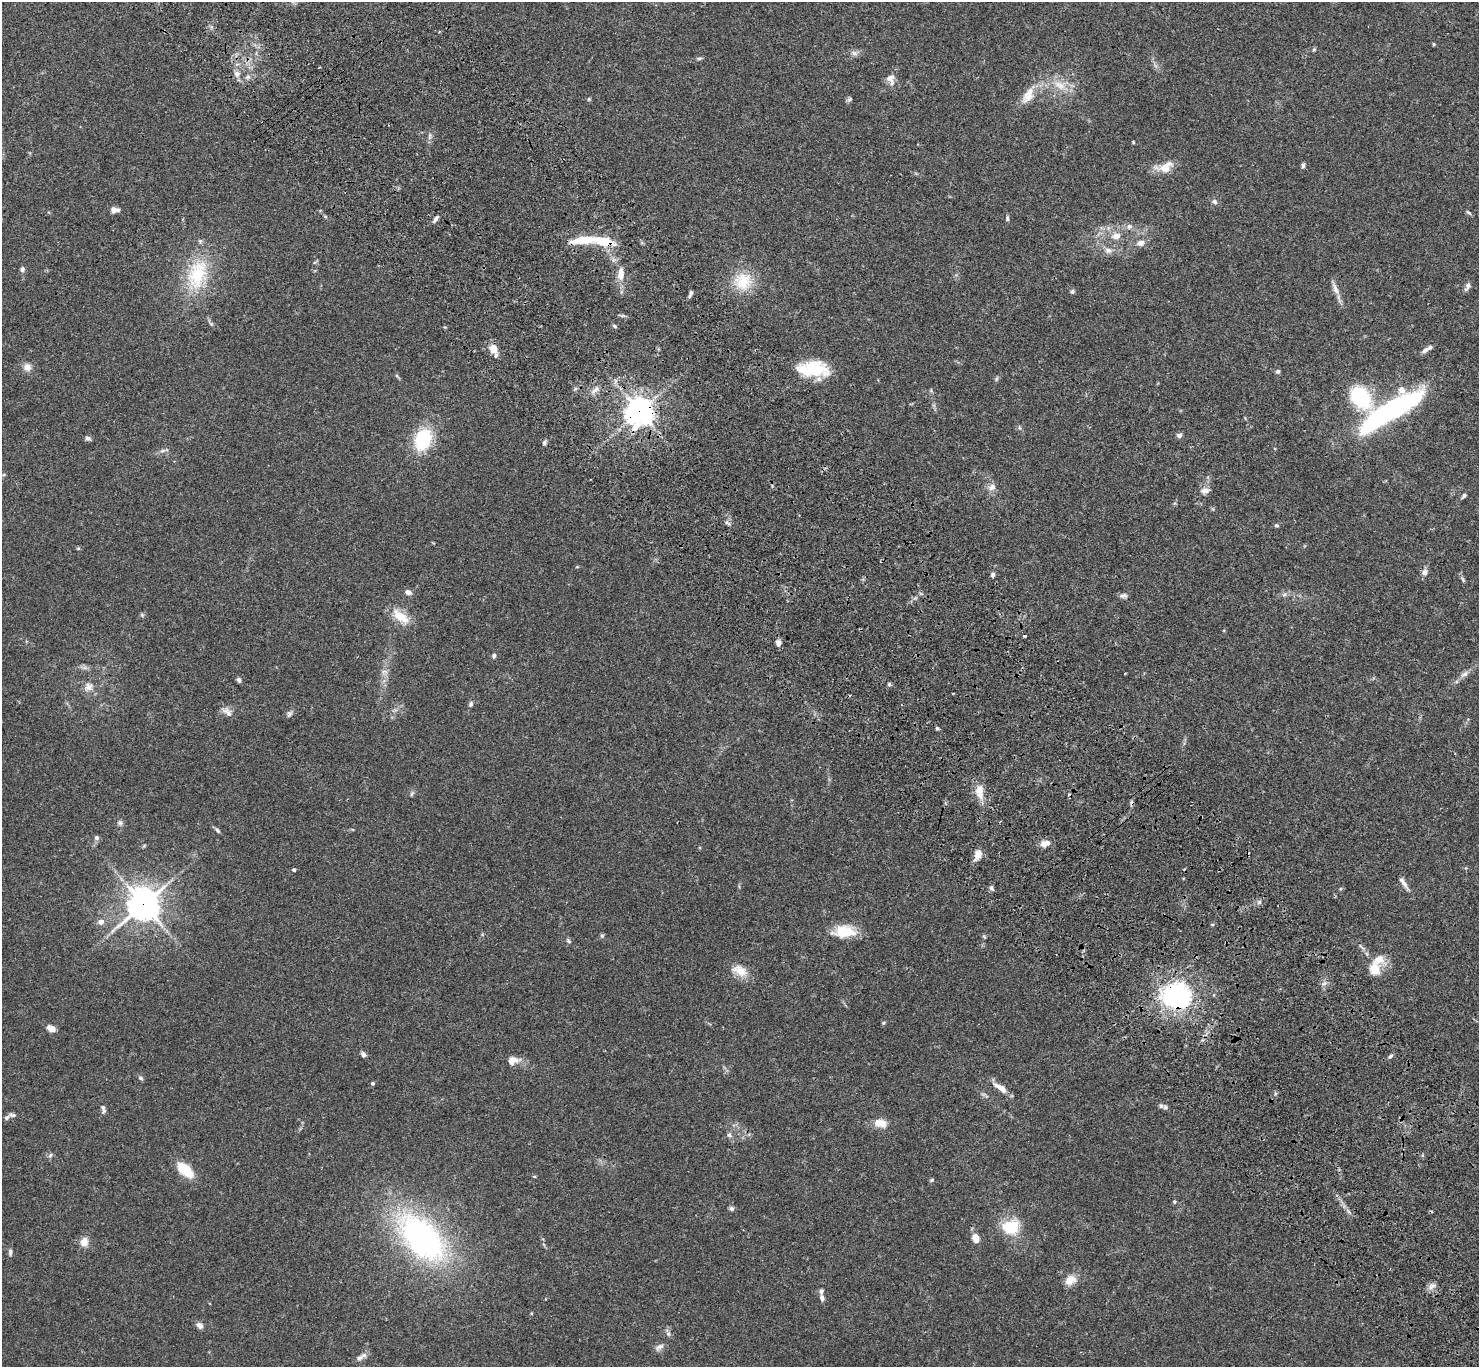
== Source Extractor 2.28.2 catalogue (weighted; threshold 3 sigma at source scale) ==
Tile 6 of 4 x 4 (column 2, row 2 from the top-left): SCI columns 1576-3052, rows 2974-4338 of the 6107 x 6088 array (HDU 1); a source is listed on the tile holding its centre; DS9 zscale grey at full resolution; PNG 1481 x 1369 px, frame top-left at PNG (2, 2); no overlay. Shown black and unused: <1% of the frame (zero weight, under 3 of 4 exposures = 6% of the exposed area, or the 3 px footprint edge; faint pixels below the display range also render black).
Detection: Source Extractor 2.28.2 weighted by HDU 2 'WHT'; one run over the whole footprint, this tile lists its part. Background 0.0643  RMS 0.0058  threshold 0.0261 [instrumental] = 3 sigma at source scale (4.5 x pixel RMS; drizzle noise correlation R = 1.50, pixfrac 1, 0.05/0.05 arcsec/px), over >= 5 px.
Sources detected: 145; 1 inside a brighter object's white glare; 4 cosmic-ray / hot-pixel residue — not listed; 8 inside a brighter listed object's ellipse — not listed separately; the other 132 listed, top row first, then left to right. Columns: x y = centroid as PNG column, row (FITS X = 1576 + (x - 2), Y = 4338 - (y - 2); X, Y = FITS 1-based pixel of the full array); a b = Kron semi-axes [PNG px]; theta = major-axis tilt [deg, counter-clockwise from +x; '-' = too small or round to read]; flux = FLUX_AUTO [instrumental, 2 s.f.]
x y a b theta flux
1434 44 4 4 - 0.59
1314 50 6 4 67 0.75
854 53 10 7 -21 2.1
699 58 8 4 8 0.92
237 74 8 8 - 3
248 77 7 6 - 1.7
890 79 14 10 -74 4.3
1060 85 20 11 -29 9.4
1028 95 25 13 60 9.2
589 99 5 4 - 0.66
850 99 8 5 28 1.1
1133 142 4 3 - 0.55
1303 165 7 4 88 1.3
1165 167 22 12 15 8.9
1214 202 7 6 - 1.9
113 210 8 7 - 2.5
1468 212 9 4 -36 0.96
436 218 10 5 56 1.7
1007 218 7 4 85 1
1129 226 9 7 28 2.2
1116 236 11 9 12 4.7
604 241 32 12 -9 15
1140 243 11 7 9 3.6
1108 250 11 8 -16 3.4
22 269 6 5 - 1.6
197 274 47 27 73 36
621 274 19 9 85 6.2
743 281 26 25 - 19
1468 285 9 7 85 2.2
1335 288 23 6 -68 3.9
1072 291 6 5 - 1.1
690 294 9 3 69 1.3
615 326 6 4 -30 1.1
493 349 10 8 -68 7.1
1425 350 13 6 37 2.1
27 367 10 9 - 3.8
816 368 34 20 -29 22
1278 371 5 5 - 1.3
397 376 7 4 -53 0.82
996 379 7 4 59 0.94
595 390 14 6 41 3.2
1360 397 24 14 -47 53
1394 409 63 15 34 150
639 411 10 9 - 590
1020 428 6 4 -71 0.82
1179 435 7 6 - 1.5
88 438 8 5 -35 1.4
423 439 19 14 70 36
544 443 7 5 76 1.2
162 451 9 6 9 1.8
992 487 12 9 44 3.5
1205 490 12 9 14 3.1
1464 496 7 5 50 1.2
1213 509 6 4 -71 0.65
727 522 10 5 -32 1.4
1276 525 6 5 - 0.87
78 548 5 4 - 0.65
1424 572 10 7 64 2.4
993 575 6 5 - 1.4
1463 580 8 4 -64 1.1
408 592 8 6 -16 2.6
1284 594 7 4 2 1.2
1123 596 10 6 -2 1.8
142 615 6 4 -46 0.81
401 617 26 11 -37 11
1025 636 3 3 - 0.93
778 643 7 6 - 2.8
494 656 6 5 - 1.2
85 668 7 4 -18 1.5
384 672 10 7 -6 2.2
1464 674 13 7 32 2.7
239 680 5 5 - 1.6
889 684 5 5 - 0.87
89 687 12 10 46 4.2
953 693 3 2 - 0.48
471 704 8 6 74 1.3
227 712 15 8 -45 3.4
289 714 8 6 72 1.5
937 728 5 4 - 0.81
979 791 21 11 -87 7.5
412 794 8 4 70 0.98
120 823 7 6 - 1.5
217 830 7 5 -46 1.2
96 838 7 6 - 1.5
1045 843 13 8 12 4.1
144 846 6 4 20 0.69
978 855 10 7 67 6
294 870 4 4 - 1.1
1404 883 22 5 -57 3
991 888 7 5 -64 1.4
1259 902 7 4 45 1.2
143 904 11 10 - 870
101 922 8 7 - 3.1
844 931 27 14 1 16
602 936 6 5 - 0.92
984 937 7 3 -44 0.59
568 941 7 5 -28 1
1374 969 17 14 -89 10
740 971 23 13 -24 8.1
1324 983 7 5 31 1.6
1177 995 25 24 - 99
883 1023 5 4 - 0.76
51 1028 11 7 -23 3.7
363 1054 6 5 - 1.8
1390 1056 8 4 44 1.2
513 1061 16 11 16 5.2
141 1078 7 5 -28 1
373 1083 5 4 - 0.93
1000 1087 20 7 -34 5.4
1161 1106 7 5 -32 1.3
103 1109 12 5 -80 1.8
12 1115 12 5 -5 1.6
880 1123 17 10 -5 6.7
729 1135 7 6 - 1.5
50 1155 8 5 62 1.3
185 1170 15 8 -42 21
534 1176 5 3 - 0.54
932 1180 6 4 28 0.8
1174 1202 6 4 -68 0.78
731 1209 6 6 - 1.4
1011 1227 16 13 16 23
422 1238 55 31 -46 160
975 1238 7 6 - 7.5
84 1242 10 9 - 5.3
10 1252 10 5 89 1.5
1070 1280 16 12 28 6
1432 1286 12 6 31 2.5
822 1298 9 5 -82 1.9
199 1325 9 7 -32 2.6
668 1334 7 5 -44 1.3
659 1347 14 6 33 2.4
359 1358 12 7 32 2.6
Overlapping masked pixels (flux is a lower limit): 4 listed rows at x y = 604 241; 639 411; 143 904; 1177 995